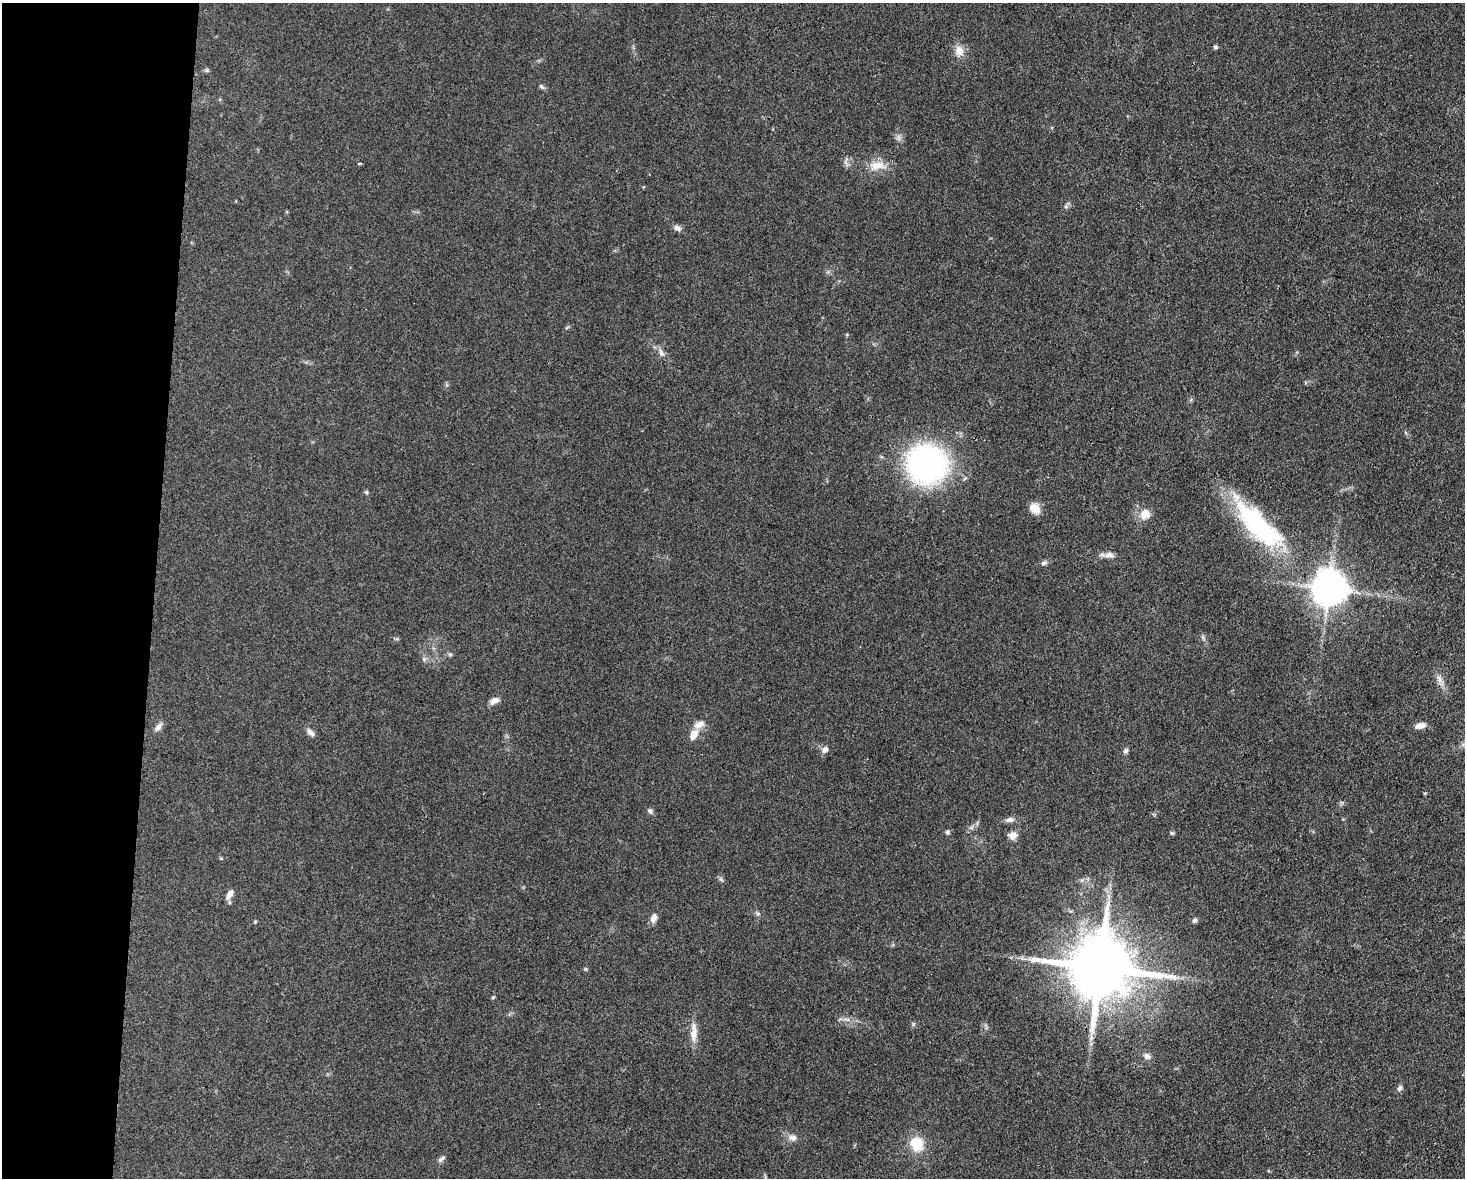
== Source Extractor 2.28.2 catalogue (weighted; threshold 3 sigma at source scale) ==
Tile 4 of 3 x 4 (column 1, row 2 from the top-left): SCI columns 227-1689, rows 2353-3528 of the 4727 x 4704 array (HDU 1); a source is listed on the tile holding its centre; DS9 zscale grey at full resolution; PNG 1467 x 1180 px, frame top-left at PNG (2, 3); no overlay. Shown black and unused: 10% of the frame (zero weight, under 3 of 4 exposures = <1% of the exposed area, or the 3 px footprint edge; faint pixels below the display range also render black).
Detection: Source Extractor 2.28.2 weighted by HDU 2 'WHT'; one run over the whole footprint, this tile lists its part. Background 0.0756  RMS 0.0062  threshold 0.028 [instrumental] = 3 sigma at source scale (4.5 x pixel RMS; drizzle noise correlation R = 1.50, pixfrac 1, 0.05/0.05 arcsec/px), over >= 5 px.
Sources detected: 51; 1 inside a brighter object's white glare — not listed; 1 inside a brighter listed object's ellipse — not listed separately; the other 49 listed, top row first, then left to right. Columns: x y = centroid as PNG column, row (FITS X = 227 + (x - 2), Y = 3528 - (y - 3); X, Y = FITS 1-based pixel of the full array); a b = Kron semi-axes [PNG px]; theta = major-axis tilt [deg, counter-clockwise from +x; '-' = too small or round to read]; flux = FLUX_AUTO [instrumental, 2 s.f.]
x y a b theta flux
1215 47 6 4 0 1.1
959 51 14 11 -69 5.9
206 70 6 5 - 1
541 87 9 5 -42 1.3
360 164 4 3 - 1.6
877 165 23 12 6 9.4
677 228 9 7 -29 2.5
847 334 5 3 - 0.55
661 352 12 6 -60 2.8
927 464 31 29 -15 170
366 492 5 5 - 0.89
1035 508 13 10 -47 6.9
1145 514 9 9 - 9.2
1257 525 72 26 -43 83
1109 555 14 8 -8 3.4
1044 563 8 6 21 1.8
1329 588 12 9 -86 1500
450 654 7 4 -19 0.9
424 659 6 5 - 1.3
1439 679 13 5 -73 3.3
494 701 12 7 24 3.7
1420 726 11 6 13 5.1
158 727 12 7 53 3
310 732 13 6 -47 2.5
694 735 12 8 59 6.2
825 749 8 7 - 3.2
1126 751 7 6 - 1.5
1424 793 4 3 - 0.79
650 811 8 6 -61 1.6
1010 820 13 7 4 2.7
947 832 5 5 - 1.7
1172 833 6 5 - 0.93
1013 835 9 8 - 4.9
221 858 5 3 - 0.61
721 879 7 4 -55 1.2
230 894 14 6 60 3.6
758 914 6 4 -19 1
653 918 12 7 68 3.6
1195 920 7 5 32 1.4
255 922 5 4 - 0.66
1100 968 19 18 - 4900
493 997 4 4 - 0.79
693 1032 29 8 89 6.9
1091 1038 9 4 90 2.3
1147 1056 9 8 - 2.7
1400 1088 8 6 67 1.7
792 1138 11 8 -3 3.3
917 1144 14 12 -62 16
442 1159 12 5 31 1.8
Overlapping masked pixels (flux is a lower limit): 1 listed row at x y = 1100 968